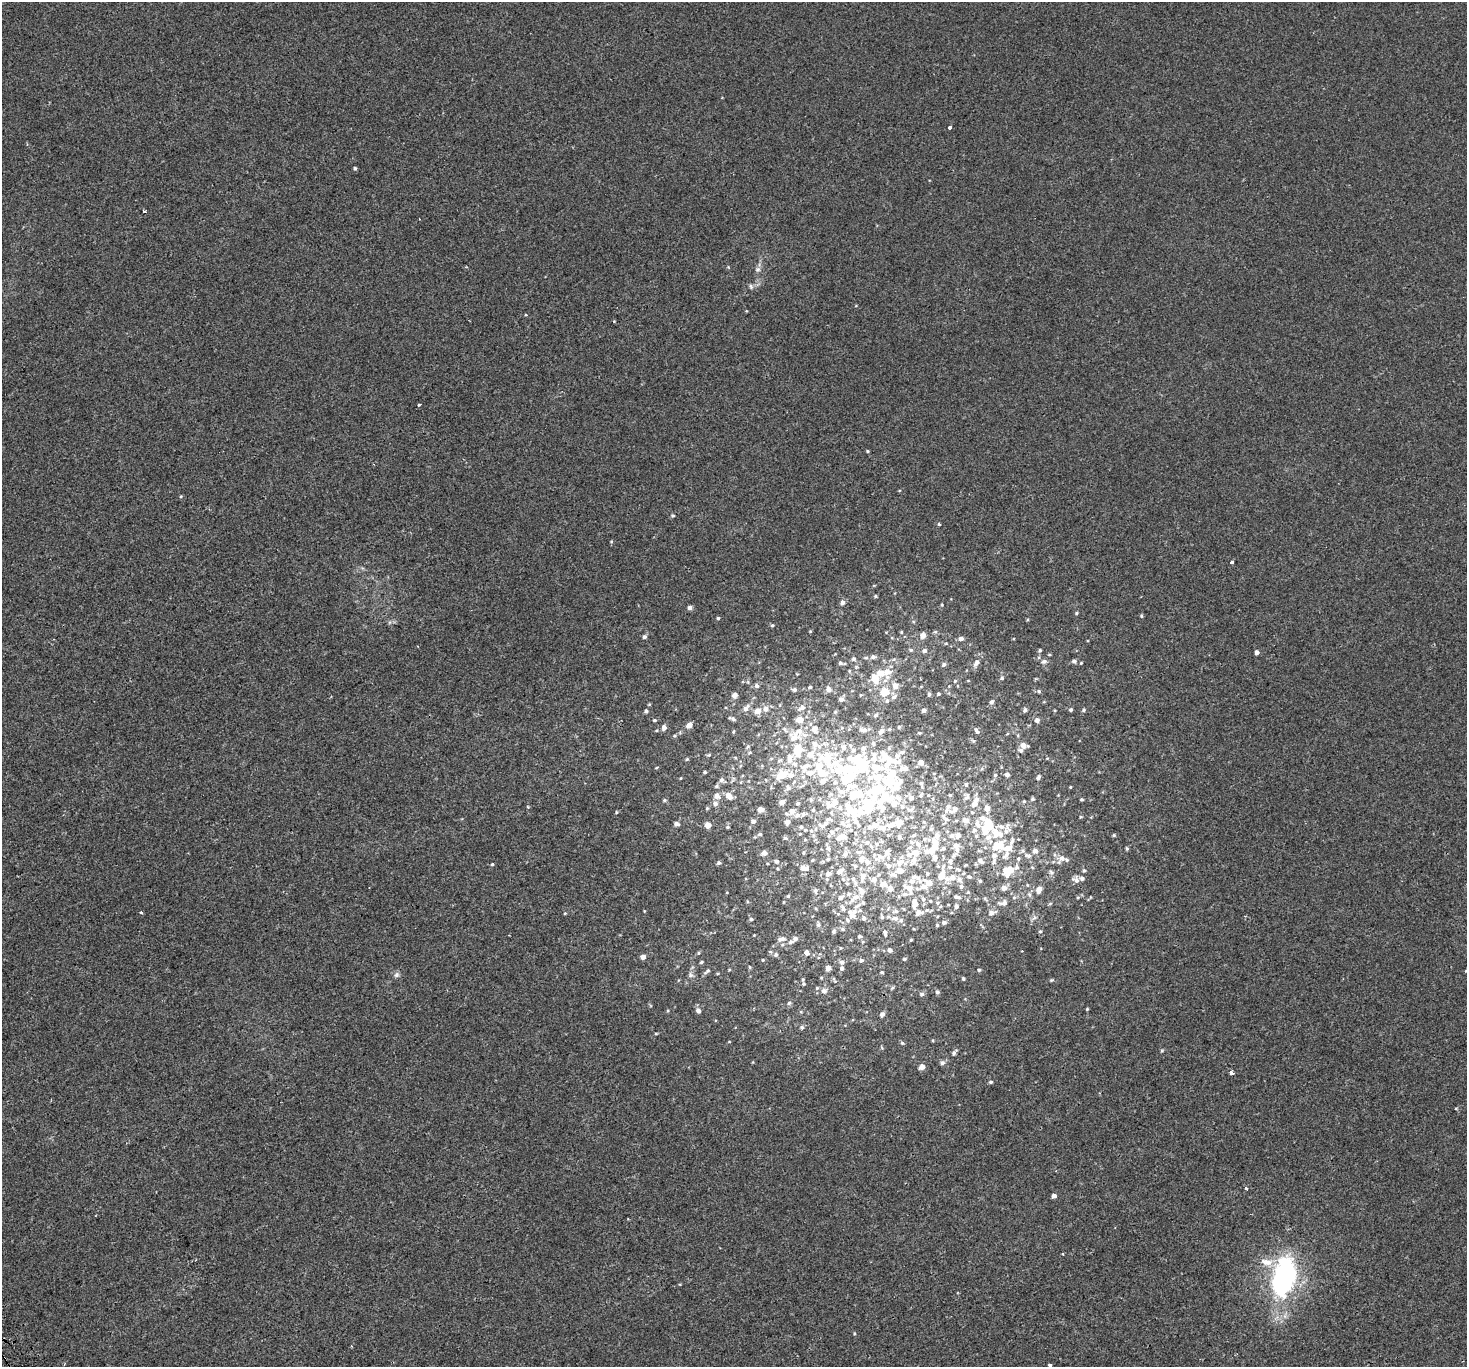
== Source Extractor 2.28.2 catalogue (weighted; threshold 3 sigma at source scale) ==
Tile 7 of 4 x 4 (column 3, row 2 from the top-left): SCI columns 2986-4450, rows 2967-4331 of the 5975 x 5877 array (HDU 1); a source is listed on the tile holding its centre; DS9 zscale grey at full resolution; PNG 1469 x 1369 px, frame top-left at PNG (2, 2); no overlay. Shown black and unused: <1% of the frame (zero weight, under 2 of 3 exposures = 3% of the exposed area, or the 3 px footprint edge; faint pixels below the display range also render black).
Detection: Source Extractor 2.28.2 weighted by HDU 2 'WHT'; one run over the whole footprint, this tile lists its part. Background 2.55e-05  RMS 0.0026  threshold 0.0118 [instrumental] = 3 sigma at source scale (4.5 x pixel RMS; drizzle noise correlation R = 1.50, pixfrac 1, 0.0396/0.0396 arcsec/px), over >= 5 px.
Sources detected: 406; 7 inside a brighter object's white glare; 2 cosmic-ray / hot-pixel residue — not listed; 99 inside a brighter listed object's ellipse — not listed separately; the other 298 listed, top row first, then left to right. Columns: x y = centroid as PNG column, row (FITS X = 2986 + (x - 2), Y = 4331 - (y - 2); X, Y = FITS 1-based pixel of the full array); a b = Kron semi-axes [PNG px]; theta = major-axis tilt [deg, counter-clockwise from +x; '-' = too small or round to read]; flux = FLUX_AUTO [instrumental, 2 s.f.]
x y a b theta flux
949 127 3 3 - 1.6
355 168 4 4 - 0.36
145 211 3 3 - 0.34
758 269 7 7 - 0.67
751 286 7 4 -70 0.43
526 315 4 2 - 0.2
419 405 3 2 - 0.35
867 451 4 3 - 0.24
673 515 5 5 - 0.34
939 524 4 3 - 0.29
1232 562 4 3 - 0.46
875 596 4 4 - 0.25
842 602 5 5 - 0.94
942 605 4 3 - 0.19
690 608 5 4 - 0.95
1076 613 4 4 - 0.27
1141 616 5 4 - 0.28
718 618 4 4 - 0.31
772 625 4 4 - 0.29
901 632 4 3 - 0.22
923 635 5 5 - 1.7
644 637 5 4 - 0.59
961 638 6 5 - 0.8
911 650 5 4 - 0.32
1040 650 5 4 - 0.45
924 651 5 5 - 0.71
1257 652 4 4 - 0.95
873 657 7 5 7 0.64
866 658 6 4 0 0.32
853 659 6 5 - 0.45
1044 661 8 6 6 0.78
1074 661 5 5 - 0.63
840 663 5 4 - 0.37
976 663 9 6 55 1.2
1081 663 4 3 - 0.21
944 665 5 4 - 0.53
886 672 13 12 - 2.6
875 678 17 12 -67 3.2
1002 678 5 5 - 0.42
955 681 5 4 - 0.27
757 686 5 5 - 0.6
895 686 8 8 - 1.3
810 687 4 3 - 0.32
829 689 5 5 - 1.4
794 690 6 5 - 0.57
1039 691 6 5 - 0.4
885 692 6 5 - 5.8
929 694 5 4 - 0.42
939 694 3 3 - 0.24
734 695 5 5 - 1.2
894 697 9 5 36 0.61
841 699 5 5 - 0.82
992 702 6 5 - 0.64
802 707 9 7 30 1.2
746 708 10 6 63 1.1
766 709 7 6 - 1.2
924 710 4 4 - 0.76
1025 710 6 5 - 0.51
1071 710 5 5 - 0.39
1083 710 5 4 - 0.4
646 711 5 4 - 0.47
757 711 7 6 - 1.6
835 712 5 5 - 0.29
876 715 6 4 28 0.34
732 719 9 4 -22 0.55
654 720 4 4 - 0.27
1037 720 5 5 - 0.81
689 725 5 4 - 1.7
664 727 5 4 - 1.2
899 727 4 4 - 0.3
889 729 4 4 - 0.27
864 730 10 6 -3 1
881 731 7 5 39 0.77
976 731 7 4 -59 0.5
674 736 5 3 - 0.27
873 744 6 4 -71 0.39
1023 745 7 4 -10 1.5
863 748 8 7 - 0.96
1021 750 6 5 - 0.51
750 752 5 3 - 0.26
709 755 5 4 - 0.29
826 758 59 31 -30 27
687 759 4 4 - 0.25
889 760 28 12 -12 6.1
779 761 8 5 39 0.49
921 762 5 5 - 1.2
705 772 3 3 - 0.3
782 774 10 8 28 4.7
995 775 5 4 - 0.27
1007 775 4 4 - 0.88
1038 777 6 4 59 0.51
681 778 4 2 - 0.17
721 780 7 6 - 0.59
921 783 5 4 - 0.33
966 785 6 4 -88 0.36
716 786 6 4 21 0.33
1070 787 3 3 - 0.18
788 788 7 6 - 0.67
877 790 22 12 17 8.1
921 795 6 4 40 0.33
928 795 4 3 - 0.17
717 796 8 7 - 1
729 796 8 5 -44 1.9
967 796 9 5 72 0.64
911 798 6 6 - 0.7
811 799 6 4 -69 0.36
888 799 12 8 27 1.9
1032 799 5 5 - 0.34
1081 799 3 3 - 0.32
664 800 5 4 - 0.34
1024 801 4 3 - 0.23
782 802 5 4 - 1.1
715 803 6 5 - 0.75
798 803 5 4 - 0.4
834 803 16 9 43 3
867 803 14 12 -23 4.8
974 804 11 8 33 1.3
528 807 4 3 - 0.19
902 807 7 6 - 0.83
707 808 4 4 - 0.23
948 808 15 7 65 1.7
987 808 7 5 -84 1.5
760 809 4 4 - 1.7
813 810 5 5 - 0.33
910 810 11 5 4 0.63
792 811 6 6 - 1.6
850 811 9 7 25 3
616 812 4 3 - 0.22
860 812 10 10 - 2.2
797 815 7 6 - 0.82
1081 817 4 3 - 0.26
966 820 10 7 -25 1.4
753 821 5 4 - 0.55
787 822 5 5 - 1.3
856 822 17 6 -56 1.5
826 823 9 7 35 1.2
899 823 8 7 - 1.6
677 824 7 4 -14 0.63
708 825 5 5 - 1.5
849 825 8 6 17 1
874 825 10 8 8 1.6
890 825 13 7 12 1.5
727 827 4 4 - 0.26
801 827 4 4 - 0.42
974 830 7 6 - 0.91
811 831 6 5 - 0.55
832 832 7 6 - 0.71
997 833 29 11 -37 6.1
760 834 5 4 - 0.4
888 835 3 3 - 0.18
914 835 5 4 - 0.33
1114 835 4 4 - 0.27
958 836 9 6 73 1.1
841 837 13 7 18 2.1
899 837 5 4 - 0.43
785 838 5 4 - 0.39
924 839 5 4 - 0.33
867 842 7 6 - 0.81
935 843 17 8 90 3.8
877 844 7 5 -15 0.72
918 844 9 6 -58 1.1
995 847 8 6 -79 2.1
828 848 7 6 - 0.69
943 848 6 5 - 0.45
985 848 6 4 -19 0.33
1127 848 5 4 - 0.31
957 849 10 8 -81 1.1
927 851 8 7 - 1.2
979 851 6 4 -18 0.3
1035 851 6 6 - 1.1
803 852 5 4 - 0.28
764 853 5 5 - 1.1
916 853 8 7 - 2.4
845 854 7 6 - 0.83
994 855 8 8 - 1.2
1005 855 16 6 51 1.5
1028 855 12 7 -17 1.3
880 856 14 7 -25 1.5
1062 858 10 8 24 1.5
828 859 5 5 - 0.35
861 859 9 7 60 1.5
1018 859 6 3 73 0.36
980 860 10 6 -44 0.92
776 861 5 4 - 0.5
950 861 9 6 79 0.79
718 863 5 4 - 0.46
900 863 12 7 50 1.7
492 864 4 4 - 0.25
965 865 7 3 22 0.25
855 866 6 5 - 0.43
888 866 8 6 -31 0.82
938 866 5 5 - 0.28
950 867 7 6 - 0.81
804 868 9 6 -8 1.7
1010 870 12 7 18 3.5
840 871 10 6 32 1.2
899 871 10 7 -5 1.9
1084 871 5 3 - 0.28
1051 872 7 6 - 0.59
828 874 6 6 - 1.1
863 876 14 8 71 1.9
941 876 10 6 76 3.8
953 877 9 8 - 1.7
969 877 5 5 - 0.37
853 879 6 5 - 0.48
1076 880 10 8 -42 1.1
980 881 5 4 - 0.4
847 883 5 3 - 0.24
929 883 18 8 -32 2.3
883 884 11 8 -10 1.4
961 886 6 6 - 0.76
909 888 10 8 -27 2.1
1004 888 7 6 - 1.4
1039 889 7 5 69 1.8
815 891 6 5 - 0.66
968 892 5 4 - 0.31
788 896 4 4 - 0.28
840 897 8 6 26 0.85
855 897 12 8 24 1.9
957 897 12 6 -17 1.1
923 900 6 5 - 0.64
930 901 5 4 - 0.25
863 903 6 4 -72 0.41
938 903 6 5 - 0.45
1004 903 12 8 13 1.3
915 904 11 7 -86 2.4
1050 904 5 3 - 0.27
956 906 6 5 - 0.66
843 908 9 6 -64 0.81
854 911 8 8 - 1.4
896 911 6 5 - 0.55
141 912 3 3 - 0.83
992 912 10 7 12 1.2
565 913 4 4 - 0.22
838 914 4 4 - 0.27
882 917 5 5 - 0.4
864 918 6 5 - 0.71
895 918 11 7 -4 1.4
751 919 5 4 - 0.38
847 920 7 5 -67 0.5
944 922 6 5 - 0.68
818 925 6 5 - 0.51
937 925 4 4 - 0.3
843 929 6 5 - 0.41
834 931 7 5 64 0.5
1040 931 4 4 - 0.27
885 933 9 5 -77 0.67
754 935 3 3 - 0.16
859 936 5 5 - 0.42
795 938 7 6 - 0.75
781 939 12 6 11 1.1
911 940 4 3 - 0.23
840 948 4 3 - 0.18
890 950 5 5 - 0.69
698 953 5 4 - 0.29
806 953 7 6 - 0.98
776 955 7 6 - 0.53
643 957 5 4 - 1.3
904 959 4 4 - 0.3
763 960 4 4 - 0.26
861 960 5 4 - 0.57
701 962 5 3 - 0.32
842 962 6 5 - 0.74
828 968 4 4 - 1.7
842 968 5 4 - 0.6
729 970 5 3 - 0.22
979 970 4 4 - 0.35
707 971 9 5 39 0.59
882 972 4 4 - 0.3
397 975 7 7 - 0.69
690 975 7 6 - 0.68
963 978 5 3 - 0.3
1052 980 5 4 - 0.28
803 984 7 6 - 0.48
817 988 5 5 - 0.28
892 988 5 4 - 0.3
824 991 7 7 - 0.97
937 992 5 4 - 0.41
922 994 6 5 - 0.52
789 1003 5 5 - 0.43
1087 1009 4 3 - 0.23
698 1011 6 5 - 1.1
882 1014 5 5 - 0.73
802 1027 6 6 - 0.47
656 1033 5 3 - 0.21
729 1042 4 3 - 0.17
902 1043 5 4 - 0.33
954 1052 9 5 53 0.63
942 1063 7 6 - 0.65
922 1067 5 5 - 1.6
1231 1073 4 3 - 4.1
991 1082 5 4 - 0.39
1246 1188 3 3 - 0.68
1054 1196 4 4 - 0.87
1266 1262 18 9 -11 2.7
1285 1274 28 20 88 40
854 1333 4 3 - 0.23
1050 1365 3 3 - 1.1
Unlisted compact peaks at least as high as the median listed source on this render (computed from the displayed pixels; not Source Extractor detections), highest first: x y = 1162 1051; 611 541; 614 321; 181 496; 810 631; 644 911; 728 267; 750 967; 933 1040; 649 704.